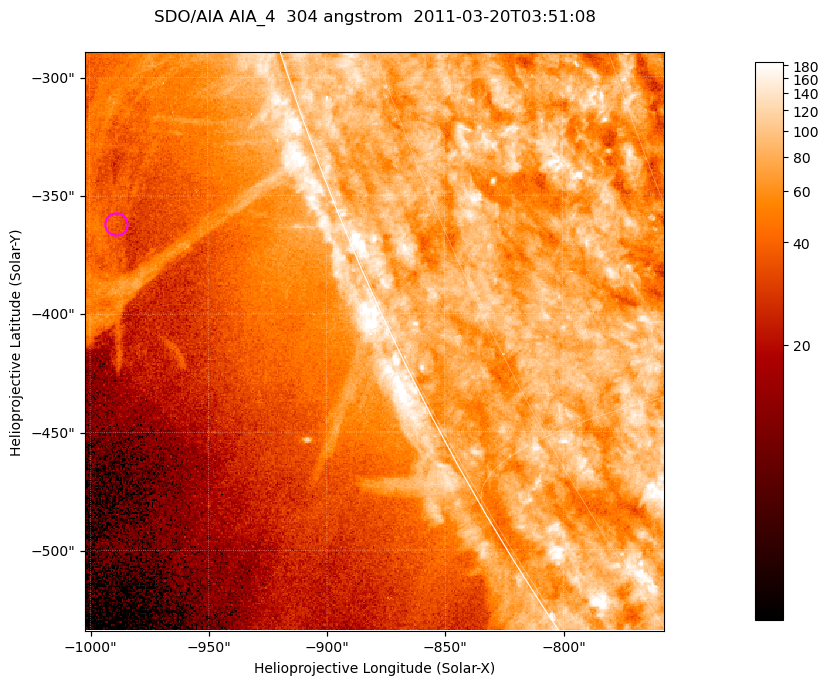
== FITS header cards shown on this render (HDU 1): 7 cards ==
TELESCOP= 'SDO/AIA '           / For AIA: SDO/AIA
INSTRUME= 'AIA_4   '           / For AIA: AIA_ATA1, AIA_ATA2, AIA_ATA3 or AIA_AT
WAVELNTH=                  304 / [angstrom] Wavelength
WAVEUNIT= 'angstrom'           / Wavelength unit: angstrom
DATE-OBS= '2011-03-20T03:51:08.123' / [ISO] Date when observation started; ISO 8
CTYPE1  = 'HPLN-TAN'           / CTYPE1; Typically HPLN
CTYPE2  = 'HPLT-TAN'           / CTYPE2; Typically HPLT

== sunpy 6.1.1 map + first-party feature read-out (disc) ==
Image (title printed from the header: SDO/AIA AIA_4  304 angstrom  2011-03-20T03:51:08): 408 x 408 px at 0.6 arcsec/px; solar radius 964 arcsec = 1606 px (partial field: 0.9% of the solar disc is inside the frame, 45% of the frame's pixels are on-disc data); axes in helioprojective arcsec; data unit not stated in the header (colour bar unlabelled)
Orientation: roll -0.132 deg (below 1 deg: not rotated)
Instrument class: DISC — disc imager (sunpy class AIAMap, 304 A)
Bright regions (active regions / flare kernels): reference = the on-disc median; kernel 3 px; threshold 5 sigma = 113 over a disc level ~79.6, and >= 1.15x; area >= 166 px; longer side >= 5 px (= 3 arcsec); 0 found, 0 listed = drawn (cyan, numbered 1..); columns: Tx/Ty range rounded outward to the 2 arcsec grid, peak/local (2 s.f.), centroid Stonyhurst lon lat
Off-limb structures (1.02-1.3 R_sun): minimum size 83 px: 3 found; the strongest spans PA ~105..115 deg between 1.05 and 1.13 R_sun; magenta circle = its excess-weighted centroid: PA ~110 deg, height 1.09 R_sun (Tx ~-988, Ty ~-362 arcsec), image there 1.7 x the reference